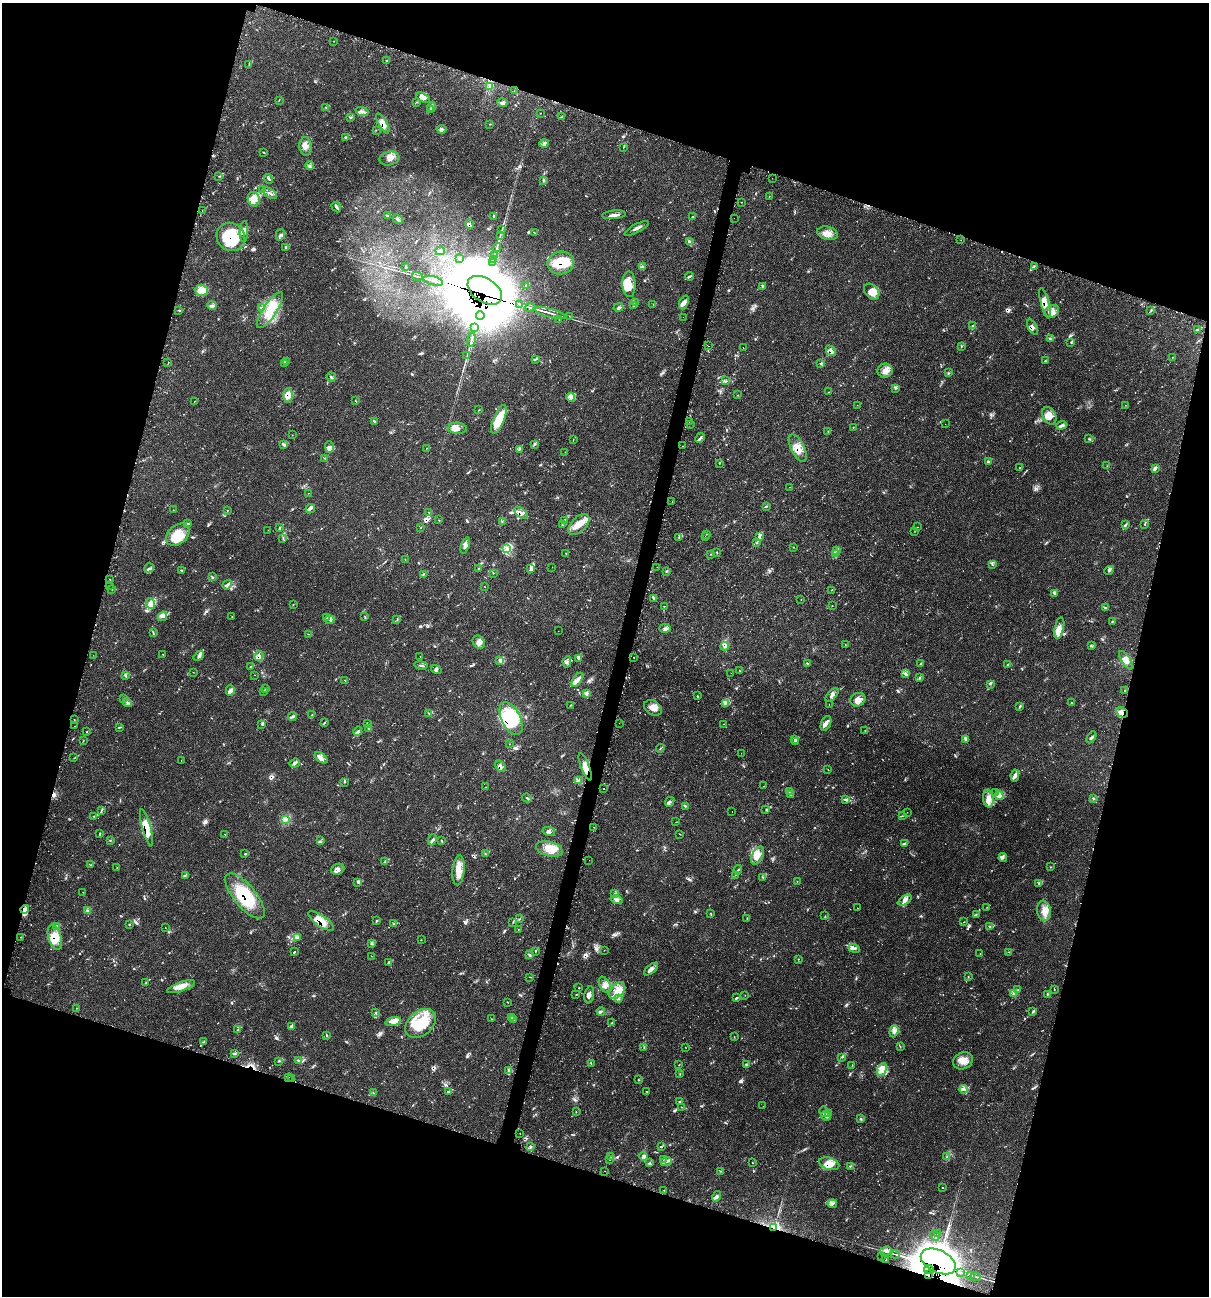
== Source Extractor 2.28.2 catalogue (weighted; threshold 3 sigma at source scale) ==
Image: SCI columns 270-5094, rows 43-5218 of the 5431 x 5468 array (HDU 1 of 3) = the unmasked area's bounding box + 8 px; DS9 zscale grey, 4 x 4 block average (1 PNG px = mean of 4 x 4 image px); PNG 1211 x 1298 px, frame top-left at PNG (2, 3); each listed source drawn as its Kron ellipse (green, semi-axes under 4 px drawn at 4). Shown black and unused: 35% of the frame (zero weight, under 2 of 3 exposures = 3% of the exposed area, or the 3 px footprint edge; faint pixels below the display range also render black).
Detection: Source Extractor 2.28.2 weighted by HDU 2 'WHT'. Background 0.0817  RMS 0.0039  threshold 0.0176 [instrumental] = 3 sigma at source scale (4.5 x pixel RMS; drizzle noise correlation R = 1.50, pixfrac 1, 0.05/0.05 arcsec/px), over >= 5 px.
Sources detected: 767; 2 too faint to see at this stretch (4 x 4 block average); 8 inside a brighter object's white glare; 53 cosmic-ray / hot-pixel residue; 2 long thin detections or spike segments (spike, bleed or trail) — neither listed nor drawn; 24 coinciding with a brighter row at this scale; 95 inside a brighter listed object's ellipse — not listed separately; of the other 583, all 500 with FLUX_AUTO >= 0.532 (the completeness limit of this list) listed and drawn (83 fainter detections not listed), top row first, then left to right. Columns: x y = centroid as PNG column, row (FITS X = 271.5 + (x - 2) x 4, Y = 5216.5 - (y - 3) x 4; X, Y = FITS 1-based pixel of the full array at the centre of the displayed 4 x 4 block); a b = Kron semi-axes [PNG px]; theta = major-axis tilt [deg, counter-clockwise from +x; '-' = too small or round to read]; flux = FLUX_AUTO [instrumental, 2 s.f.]
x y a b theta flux
334 41 2 2 - 0.61
386 61 2 2 - 1.3
249 64 2 2 - 1.2
489 87 2 2 - 1.8
514 91 2 2 - 0.59
423 98 7 4 -27 9
279 100 2 2 - 0.69
417 102 2 2 - 0.7
502 103 5 2 - 4
325 107 2 2 - 0.59
432 107 5 2 - 3.3
430 110 3 3 - 4
362 111 6 3 -18 7.1
541 113 2 2 - 0.77
351 117 2 2 - 1.6
561 117 3 2 - 1.9
383 123 11 3 -61 16
490 124 2 2 - 0.69
441 129 5 3 - 5.7
376 130 2 2 - 0.57
346 137 3 2 - 2.3
544 143 4 4 - 5.7
306 146 9 6 -84 15
623 147 2 2 - 0.71
263 152 2 2 - 1
390 158 10 7 12 16
310 166 4 2 - 2.7
219 176 2 2 - 0.71
772 178 2 2 - 0.86
269 179 5 2 - 3
543 180 2 2 - 1.9
263 189 3 2 - 2.2
270 193 8 2 -36 3.7
769 196 2 2 - 0.69
254 199 7 6 - 16
741 202 2 2 - 0.65
336 207 5 2 - 5.1
202 210 2 2 - 1.7
614 215 12 3 5 10
387 216 2 2 - 0.7
493 217 2 2 - 0.72
693 217 2 2 - 1.3
734 218 2 2 - 0.8
398 219 5 2 - 3.3
470 224 5 2 - 3
637 228 13 2 28 8.6
502 230 3 2 - 1.4
244 232 10 4 87 11
534 232 3 2 - 1
827 233 10 6 -13 20
280 235 6 2 75 3.6
500 236 2 2 - 1.2
231 237 15 13 -42 130
961 240 2 2 - 0.7
689 242 3 2 - 3.2
497 247 5 2 - 1.9
285 248 2 2 - 1.3
440 251 4 3 - 4.6
495 255 2 2 - 1.3
460 259 2 2 - 0.59
493 260 2 2 - 1.7
493 263 2 2 - 1.5
561 263 13 11 11 59
1034 266 2 2 - 1.2
406 267 3 2 - 1.4
643 267 2 2 - 1.1
417 276 5 2 - 3
689 276 4 2 - 3
433 281 10 2 -15 6.1
629 284 13 6 -87 32
526 286 2 2 - 0.83
762 286 2 2 - 1.9
201 290 6 5 - 14
485 290 19 12 -33 8800
872 292 9 6 -47 18
684 302 7 4 68 12
635 303 4 2 - 3.2
1045 303 16 4 -74 23
520 304 3 2 - 2.4
653 304 2 2 - 0.59
212 305 5 2 - 4.5
633 306 3 2 - 2.3
618 307 5 2 - 2.9
261 308 3 2 - 1.8
530 308 5 2 - 3.3
178 310 3 2 - 1.6
270 310 21 7 56 49
1151 310 2 2 - 1.4
1052 311 8 5 30 14
550 313 17 2 -15 11
480 316 4 2 - 4.4
569 316 2 2 - 0.84
683 317 2 2 - 0.55
559 319 2 2 - 0.9
972 326 2 2 - 1.5
1032 327 8 4 -59 7.5
475 328 2 2 - 2
1198 330 3 2 - 2
1050 339 3 2 - 1.8
471 340 7 2 74 4.6
1071 342 3 2 - 1.3
708 346 2 2 - 0.62
961 346 3 2 - 1.3
743 348 2 2 - 1.4
831 351 6 3 -47 7.4
467 355 2 2 - 0.88
1172 357 2 2 - 0.73
535 359 3 2 - 1.9
286 361 3 2 - 3
1045 361 3 2 - 1.8
168 363 2 2 - 1
284 363 3 2 - 1.5
821 363 2 2 - 2.7
885 371 7 7 - 15
948 373 2 2 - 1.1
331 377 5 2 - 3.7
726 381 2 2 - 1.3
895 388 2 2 - 1.3
828 392 2 2 - 0.59
288 395 7 5 -89 18
738 395 2 2 - 0.64
571 397 4 2 - 4.5
355 400 2 2 - 0.76
194 401 2 2 - 0.54
857 405 2 2 - 0.63
1125 405 2 2 - 0.73
479 410 2 2 - 1.1
1049 416 9 6 -62 22
499 419 15 5 68 58
374 421 3 2 - 2.4
689 422 2 2 - 0.92
690 424 2 2 - 0.57
945 424 2 2 - 0.54
1061 425 5 3 - 5.6
853 427 2 2 - 0.99
457 428 9 5 -2 16
828 431 2 2 - 0.81
292 435 2 2 - 0.55
700 438 5 2 - 3.7
573 439 2 2 - 0.62
1089 439 3 2 - 1.5
534 444 2 2 - 1.2
283 445 3 2 - 2.5
683 446 2 2 - 0.83
329 447 6 3 -87 7
426 448 2 2 - 0.62
798 448 15 6 -64 26
519 449 3 2 - 1.7
565 452 2 2 - 0.68
325 458 2 2 - 0.76
989 461 3 2 - 1
719 463 3 2 - 1.2
1107 466 2 2 - 0.72
1020 467 2 2 - 0.56
1156 468 3 2 - 2.3
790 487 2 2 - 0.92
308 493 2 2 - 0.83
672 501 2 2 - 0.95
766 506 3 2 - 1.8
310 509 5 2 - 4.4
173 510 2 2 - 0.73
227 510 2 2 - 0.67
429 512 3 2 - 0.87
521 513 8 4 -37 11
439 520 2 2 - 1.1
564 520 4 2 - 3
502 521 2 2 - 1.3
187 524 2 2 - 1.9
1144 524 2 2 - 1
562 525 2 2 - 0.75
579 525 13 7 45 32
1125 525 2 2 - 1.7
421 527 2 2 - 1
917 527 2 2 - 0.54
280 528 2 2 - 1.7
268 530 2 2 - 1.2
915 531 2 2 - 0.59
707 534 2 2 - 0.76
178 535 13 9 41 60
705 536 2 2 - 0.54
759 536 4 3 - 5.1
283 538 2 2 - 1.3
679 538 3 2 - 2
757 542 4 2 - 2.4
465 545 8 3 70 7.8
794 547 2 2 - 0.61
507 549 4 3 - 5.5
836 550 2 2 - 1.6
717 552 2 2 - 0.98
566 553 2 2 - 0.77
835 553 2 2 - 1.6
711 554 2 2 - 0.57
405 560 2 2 - 0.75
993 565 2 2 - 0.88
552 567 2 2 - 0.61
657 567 2 2 - 0.99
149 568 5 2 - 2.9
478 568 2 2 - 1
530 569 3 2 - 3
182 570 3 2 - 1.4
1109 570 5 2 - 3.4
666 571 2 2 - 1.3
493 573 2 2 - 1.3
424 574 2 2 - 1.2
212 577 2 2 - 0.69
109 579 2 2 - 1
110 585 2 2 - 1.2
227 585 5 2 - 4.8
484 587 2 2 - 0.64
112 589 2 2 - 0.69
831 590 2 2 - 1.6
1054 594 4 2 - 2.2
654 598 3 2 - 2.4
801 600 2 2 - 0.83
150 604 5 4 - 13
293 605 2 2 - 0.56
832 605 2 2 - 0.76
664 606 2 2 - 0.95
1106 608 2 2 - 1.2
162 616 5 3 - 6.4
365 616 2 2 - 0.84
232 617 2 2 - 0.98
327 617 2 2 - 1.6
329 619 5 2 - 5.6
397 620 2 2 - 0.83
1112 621 2 2 - 1.5
665 628 5 3 - 5.9
1059 628 11 4 77 16
558 631 2 2 - 1.2
153 632 2 2 - 0.74
308 634 2 2 - 0.72
479 642 7 5 -54 12
845 645 2 2 - 0.61
725 646 4 2 - 3.8
1091 646 2 2 - 1.1
163 654 2 2 - 0.72
93 655 2 2 - 0.7
199 656 6 2 40 4.6
259 656 5 3 - 7.2
420 657 2 2 - 0.69
634 657 2 2 - 0.77
579 658 3 2 - 1.9
500 660 4 2 - 4.3
1126 660 11 4 -56 14
567 662 5 3 - 5.2
807 663 2 2 - 1.2
921 664 2 2 - 1.1
421 665 7 2 -9 3.2
1008 665 2 2 - 0.89
250 667 4 2 - 3.2
436 669 5 4 - 4.9
739 670 2 2 - 0.68
193 672 2 2 - 0.55
731 673 2 2 - 0.63
905 673 3 2 - 2.4
125 675 3 2 - 2.5
255 675 2 2 - 0.97
920 677 2 2 - 1.2
345 680 2 2 - 1
577 680 8 3 57 11
990 684 2 2 - 0.77
266 689 2 2 - 1.1
230 690 5 4 - 8
1124 690 3 2 - 0.85
263 691 2 2 - 0.86
586 693 3 2 - 4.6
832 695 8 3 49 8.3
697 696 3 2 - 1.3
124 698 2 2 - 0.91
858 700 7 6 - 17
1071 702 2 2 - 0.66
127 703 5 2 - 3.7
725 703 3 2 - 2.1
570 705 2 2 - 0.85
829 705 2 2 - 0.75
1019 706 2 2 - 1.3
653 708 9 7 -31 17
1122 712 6 5 - 12
429 713 2 2 - 0.66
312 715 3 2 - 2.6
292 716 4 2 - 3.2
511 719 18 9 -64 160
74 720 2 2 - 0.81
325 722 2 2 - 0.61
367 723 3 2 - 0.89
619 723 2 2 - 0.93
826 723 8 5 67 10
262 724 3 2 - 2.7
724 724 2 2 - 0.61
75 726 2 2 - 2
119 727 4 2 - 1.8
368 729 2 2 - 0.85
865 730 2 2 - 0.54
87 731 2 2 - 0.78
358 731 5 2 - 4.4
1091 737 6 2 60 3.4
794 739 2 2 - 1.1
965 740 3 2 - 2.1
83 741 2 2 - 0.91
795 742 3 2 - 1.3
509 744 2 2 - 0.67
660 748 4 2 - 1.8
741 753 2 2 - 0.59
74 758 2 2 - 0.68
321 758 7 4 -37 10
181 761 2 2 - 2.1
295 763 5 3 - 4.8
500 766 6 3 -52 6.8
585 767 14 4 -69 17
828 770 3 2 - 0.87
1015 776 6 4 80 7.2
579 781 3 2 - 2.6
344 782 2 2 - 0.74
764 786 2 2 - 0.67
485 787 2 2 - 0.95
603 788 2 2 - 3.7
790 791 2 2 - 0.88
996 793 3 2 - 2.3
791 795 3 2 - 2.1
999 796 4 4 - 8.7
527 798 5 2 - 3.5
1094 798 3 2 - 1.1
845 799 2 2 - 2.2
988 799 9 5 -84 15
670 802 5 3 - 4.4
685 806 2 2 - 1.2
102 810 3 2 - 1.5
766 810 3 2 - 2.2
732 811 2 2 - 1.5
907 812 2 2 - 0.59
94 816 2 2 - 0.84
902 816 2 2 - 1.1
286 819 3 2 - 4.3
676 822 2 2 - 0.6
593 827 2 2 - 3.6
146 828 19 4 -75 41
549 831 6 4 -11 7.2
100 834 4 2 - 1.4
225 834 2 2 - 0.71
680 834 2 2 - 1.1
110 840 2 2 - 0.89
432 840 5 2 - 4.6
320 841 2 2 - 0.99
442 841 3 2 - 1.9
904 843 2 2 - 1.8
549 849 14 7 -16 31
485 853 2 2 - 0.88
245 854 2 2 - 1.1
757 855 10 5 63 16
1003 857 4 3 - 3.9
589 860 2 2 - 1.8
385 862 3 2 - 2.8
91 865 2 2 - 0.67
117 867 2 2 - 0.84
1051 867 2 2 - 0.78
338 869 7 5 24 11
459 870 15 6 85 28
738 870 4 2 - 2.3
185 875 2 2 - 0.85
735 875 2 2 - 0.66
763 878 3 2 - 1.4
797 881 2 2 - 0.69
358 882 2 2 - 1.2
1039 884 3 2 - 1.6
83 892 2 2 - 0.71
615 894 3 2 - 2.9
245 896 28 11 -50 130
616 900 6 3 -15 6.4
905 900 7 3 28 8
987 907 3 2 - 1.1
857 908 2 2 - 0.6
25 909 4 4 - 11
87 910 3 2 - 2.5
1044 911 10 7 -82 21
711 914 3 2 - 1.2
976 915 2 2 - 0.86
825 916 2 2 - 0.92
747 918 2 2 - 1.3
519 919 2 2 - 1.3
321 921 15 5 -35 44
376 921 2 2 - 0.89
513 922 2 2 - 0.68
964 922 2 2 - 0.72
129 924 2 2 - 1.1
393 924 3 2 - 1.6
56 926 3 2 - 1.9
990 927 2 2 - 1.7
165 928 2 2 - 0.58
518 929 2 2 - 0.79
21 937 2 2 - 0.75
55 937 13 6 -74 35
297 937 4 2 - 3.9
421 940 2 2 - 0.54
372 943 2 2 - 1.7
854 948 6 3 -21 5.7
604 950 2 2 - 0.6
295 951 2 2 - 1.3
535 951 3 2 - 1.3
1009 952 2 2 - 0.81
980 954 2 2 - 0.54
529 955 4 2 - 2.6
371 956 2 2 - 0.58
798 959 2 2 - 0.63
389 962 4 3 - 2.9
651 969 8 4 40 9.8
530 977 3 2 - 1
968 977 2 2 - 0.85
146 982 3 2 - 1.1
605 985 9 5 -61 13
181 987 15 4 19 19
579 987 2 2 - 1.2
1018 990 3 2 - 2.4
1054 990 2 2 - 0.79
617 991 10 6 46 23
1013 993 3 2 - 3
576 995 2 2 - 0.67
589 995 9 4 79 8.7
745 995 2 2 - 0.53
1047 995 2 2 - 1.1
737 998 3 2 - 2
618 999 2 2 - 1.5
507 1002 2 2 - 0.86
76 1008 2 2 - 0.68
601 1011 4 2 - 3.4
1033 1011 4 2 - 2.8
376 1012 3 2 - 1.4
511 1018 3 2 - 1.8
492 1019 2 2 - 0.63
514 1019 2 2 - 0.88
393 1022 8 4 17 11
421 1023 17 12 41 80
612 1023 3 2 - 2.4
292 1026 4 2 - 3
238 1030 2 2 - 0.94
894 1031 6 3 73 7.6
327 1035 3 2 - 2.2
734 1037 2 2 - 0.93
203 1042 2 2 - 0.95
900 1046 2 2 - 1
644 1047 2 2 - 0.96
685 1047 2 2 - 0.6
234 1054 2 2 - 2.5
842 1057 2 2 - 1.2
278 1061 2 2 - 1
299 1061 2 2 - 1.2
963 1061 10 8 25 21
591 1064 3 2 - 1.1
679 1065 2 2 - 0.71
747 1065 3 2 - 1.3
852 1065 2 2 - 0.67
882 1069 6 4 64 13
509 1071 3 2 - 2.2
680 1074 2 2 - 1
288 1077 2 2 - 1.9
291 1078 2 2 - 1.5
638 1080 2 2 - 0.97
964 1089 4 2 - 4.5
449 1091 2 2 - 1.8
647 1092 2 2 - 0.86
373 1093 3 2 - 1.1
679 1102 2 2 - 3.3
763 1106 2 2 - 0.74
681 1107 2 2 - 0.64
576 1112 3 2 - 0.82
824 1112 5 2 - 2.9
828 1113 3 2 - 2.8
826 1116 5 3 - 5
861 1119 2 2 - 0.7
520 1134 2 2 - 1.5
530 1146 3 2 - 1.6
662 1146 2 2 - 1.7
610 1156 3 2 - 1.1
644 1156 5 4 - 5.6
947 1157 3 2 - 2.4
610 1159 2 2 - 0.89
663 1159 2 2 - 1
666 1161 6 3 23 6.1
649 1163 2 2 - 1.7
752 1163 2 2 - 0.85
829 1164 10 6 -17 28
850 1166 3 2 - 2.2
605 1171 2 2 - 0.58
721 1171 3 2 - 1.4
942 1187 2 2 - 0.82
664 1190 2 2 - 0.68
717 1196 5 3 - 5.3
832 1204 5 3 - 4.5
774 1227 3 2 - 3.9
938 1234 2 2 - 0.76
935 1235 5 2 - 1.9
886 1251 6 4 10 5.9
895 1254 4 2 - 1.9
882 1257 2 2 - 1.1
886 1260 2 2 - 1.8
938 1261 19 11 -27 2700
929 1269 5 2 - 33
961 1273 2 2 - 1.5
928 1275 4 2 - 4.4
970 1275 2 2 - 0.85
975 1276 5 2 - 2.8
Overlapping masked pixels (flux is a lower limit): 31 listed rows (the first 20) at x y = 383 123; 470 224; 231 237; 561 263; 485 290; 1045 303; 520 304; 1032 327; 831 351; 288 395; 798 448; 521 513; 259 656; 1122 712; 511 719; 500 766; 585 767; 593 827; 146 828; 245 896
Diffuse or blended objects may show on this block-average render without a row.